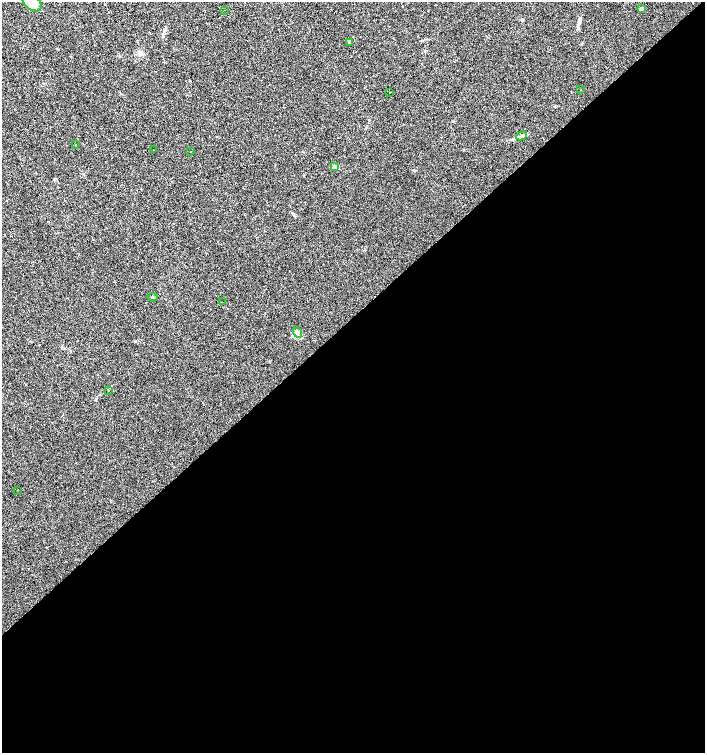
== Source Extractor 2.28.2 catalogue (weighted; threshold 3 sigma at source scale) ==
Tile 15 of 4 x 4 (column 3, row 4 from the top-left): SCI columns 3015-4420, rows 1-1501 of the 5965 x 6004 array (HDU 1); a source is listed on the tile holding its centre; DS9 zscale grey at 2 x 2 block average (1 PNG px = mean of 2 x 2 image px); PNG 707 x 755 px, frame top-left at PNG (2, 2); each listed source drawn as its Kron ellipse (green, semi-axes under 4 px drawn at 4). Shown black and unused: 58% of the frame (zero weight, under 2 of 3 exposures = <1% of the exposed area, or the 3 px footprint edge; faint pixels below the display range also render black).
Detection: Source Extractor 2.28.2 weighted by HDU 2 'WHT'; one run over the whole footprint, this tile lists its part. Background 0.0211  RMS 0.0055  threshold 0.0249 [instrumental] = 3 sigma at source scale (4.5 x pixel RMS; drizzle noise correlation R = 1.50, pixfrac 1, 0.0396/0.0396 arcsec/px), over >= 5 px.
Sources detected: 24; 8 cosmic-ray / hot-pixel residue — neither listed nor drawn; the other 16 listed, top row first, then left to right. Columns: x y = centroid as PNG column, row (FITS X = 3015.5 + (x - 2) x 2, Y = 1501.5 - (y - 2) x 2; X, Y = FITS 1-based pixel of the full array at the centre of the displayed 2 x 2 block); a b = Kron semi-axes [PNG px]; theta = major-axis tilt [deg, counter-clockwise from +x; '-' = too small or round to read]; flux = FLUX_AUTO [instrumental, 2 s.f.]
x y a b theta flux
32 2 11 7 -40 18
641 8 2 2 - 6.4
224 10 2 2 - 0.4
349 43 4 3 - 1.5
580 90 2 2 - 1.2
390 92 2 2 - 1
522 136 6 2 27 2.3
76 145 2 2 - 2.3
153 150 2 2 - 0.82
191 151 2 2 - 0.5
335 166 4 2 - 1.4
153 297 5 2 - 1
222 302 2 2 - 1.2
297 332 5 4 - 3.3
108 390 2 2 - 5.1
17 490 2 2 - 0.51
Isophote crosses this tile's border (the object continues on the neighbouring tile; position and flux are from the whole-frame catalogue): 1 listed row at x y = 32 2
Diffuse or blended objects may show on this block-average render without a row.